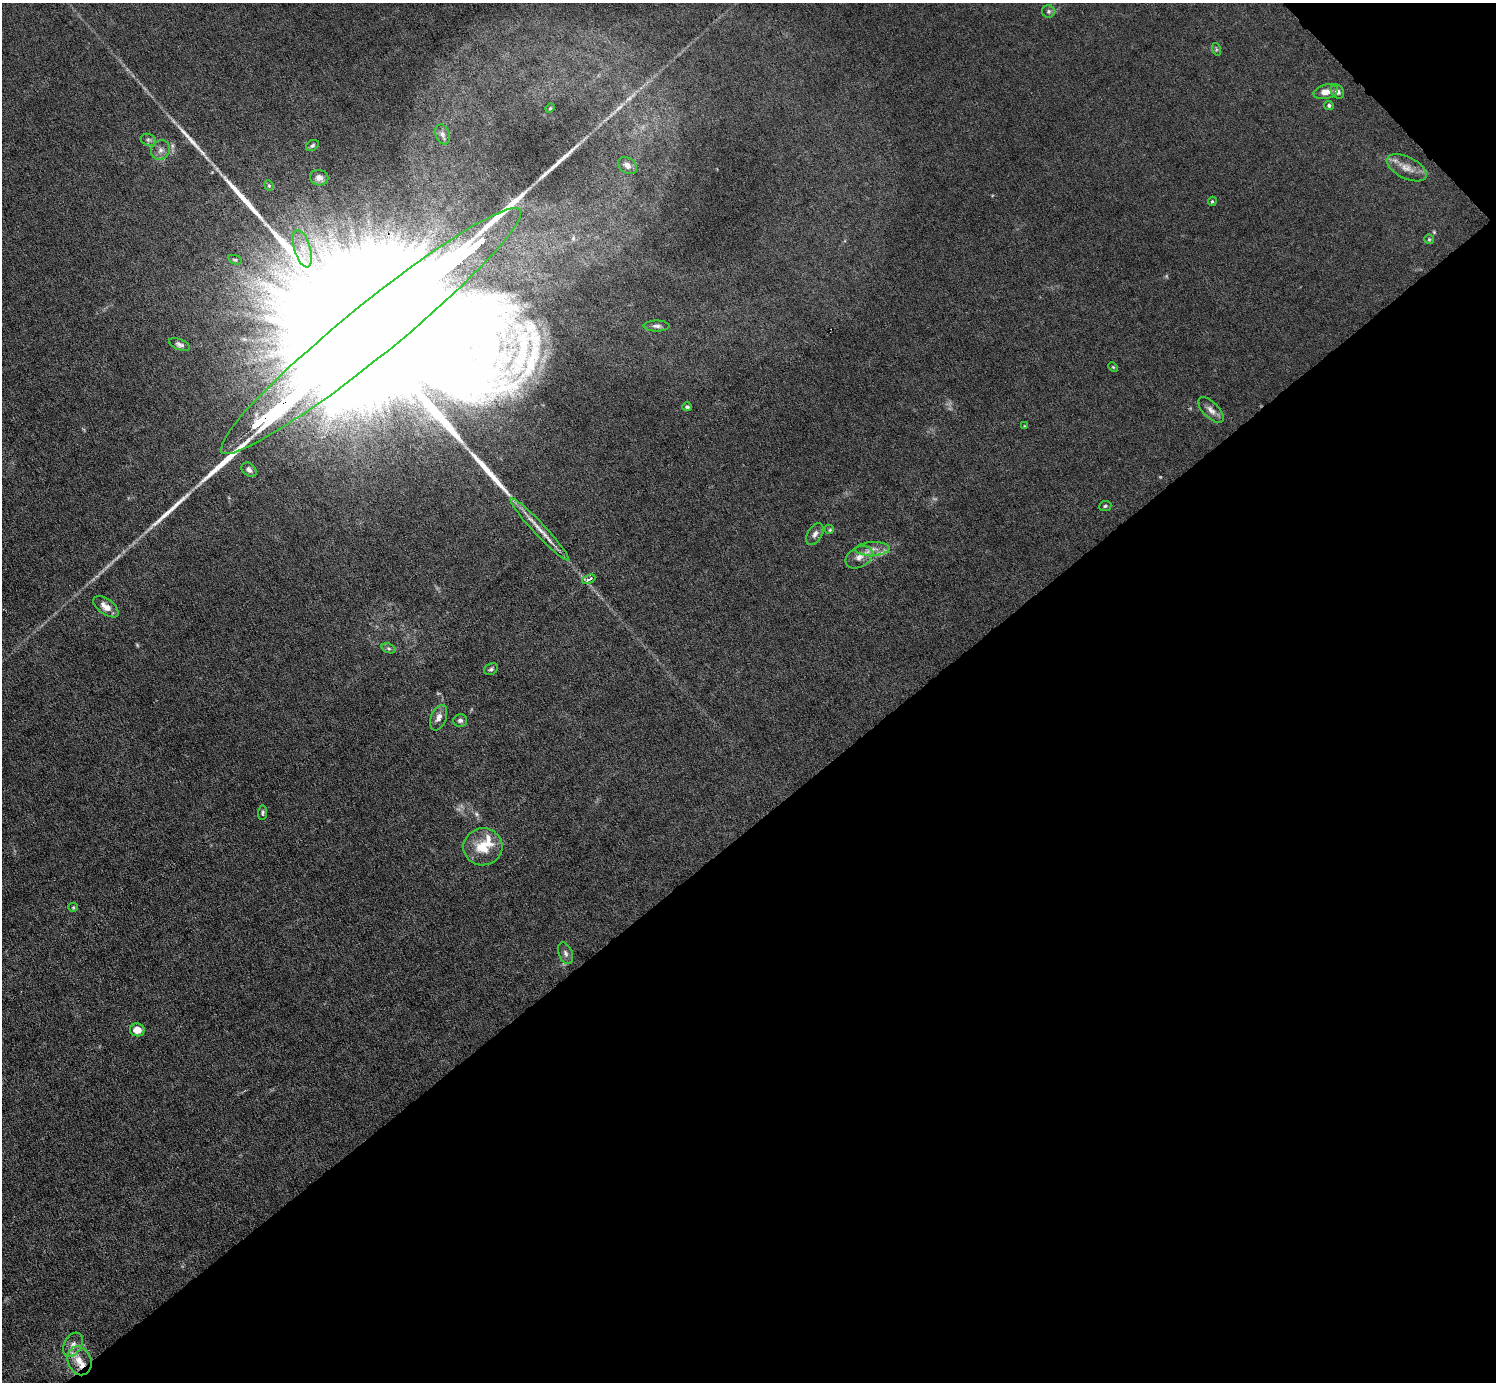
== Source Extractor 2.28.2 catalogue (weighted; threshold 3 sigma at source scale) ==
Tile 12 of 4 x 4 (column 4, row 3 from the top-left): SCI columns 4481-5974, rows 1677-3056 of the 5974 x 5972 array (HDU 1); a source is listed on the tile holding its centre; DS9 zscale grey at full resolution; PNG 1498 x 1384 px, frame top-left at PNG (2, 3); each listed source drawn as its Kron ellipse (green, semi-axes under 4 px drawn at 4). Shown black and unused: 41% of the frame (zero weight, under 6 of 12 exposures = <1% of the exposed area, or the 3 px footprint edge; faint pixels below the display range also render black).
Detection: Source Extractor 2.28.2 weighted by HDU 2 'WHT'; one run over the whole footprint, this tile lists its part. Background 0.0141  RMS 0.0031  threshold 0.0125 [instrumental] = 3 sigma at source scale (4.09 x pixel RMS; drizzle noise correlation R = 1.36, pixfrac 0.8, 0.05/0.05 arcsec/px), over >= 5 px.
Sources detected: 56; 4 too faint to see at this stretch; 3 long thin detections or spike segments (spike, bleed or trail) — neither listed nor drawn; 4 inside a brighter listed object's ellipse — not listed separately; the other 45 listed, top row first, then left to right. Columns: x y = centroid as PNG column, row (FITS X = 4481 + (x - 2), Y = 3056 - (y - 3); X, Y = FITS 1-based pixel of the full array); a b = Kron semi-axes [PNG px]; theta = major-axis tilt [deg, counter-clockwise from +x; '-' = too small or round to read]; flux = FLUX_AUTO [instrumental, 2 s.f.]
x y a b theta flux
1048 11 6 6 - 0.65
1216 49 6 4 -73 0.4
1337 91 7 6 - 1.3
1326 92 12 7 13 2.8
1329 105 5 4 - 0.56
550 108 5 4 - 0.37
442 134 10 7 -73 1.2
148 140 8 6 -20 0.77
312 145 7 5 33 0.53
161 150 10 9 - 1.5
627 165 10 7 -37 1.7
1407 168 21 11 -26 3.4
319 178 9 7 -11 1.5
269 185 5 4 - 0.35
1212 201 5 4 - 0.32
1429 239 5 5 - 0.37
302 249 19 8 -73 3.5
235 260 7 4 -20 0.45
657 326 13 5 -1 1
371 331 192 26 39 130000
179 344 11 5 -22 0.91
1113 367 5 3 - 0.27
687 407 5 4 - 0.62
1211 410 16 7 -46 1.9
1024 426 4 3 - 0.22
249 470 8 6 -40 1.2
1105 506 6 5 - 0.44
540 529 42 6 -47 4.2
830 530 5 5 - 0.4
815 534 12 7 60 1.3
873 549 17 6 2 2.4
859 557 14 10 29 2.5
589 579 7 3 24 2
106 607 15 7 -36 2.7
389 648 7 4 -20 0.59
491 669 7 5 29 0.61
439 718 13 7 68 1.7
460 720 7 6 - 0.89
262 813 7 4 85 0.49
483 847 19 18 - 7.1
73 907 5 4 - 0.33
565 953 11 7 -68 1.1
137 1030 7 6 - 2.9
73 1345 13 8 59 1.8
79 1361 15 11 -69 3.8
Overlapping masked pixels (flux is a lower limit): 1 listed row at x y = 371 331